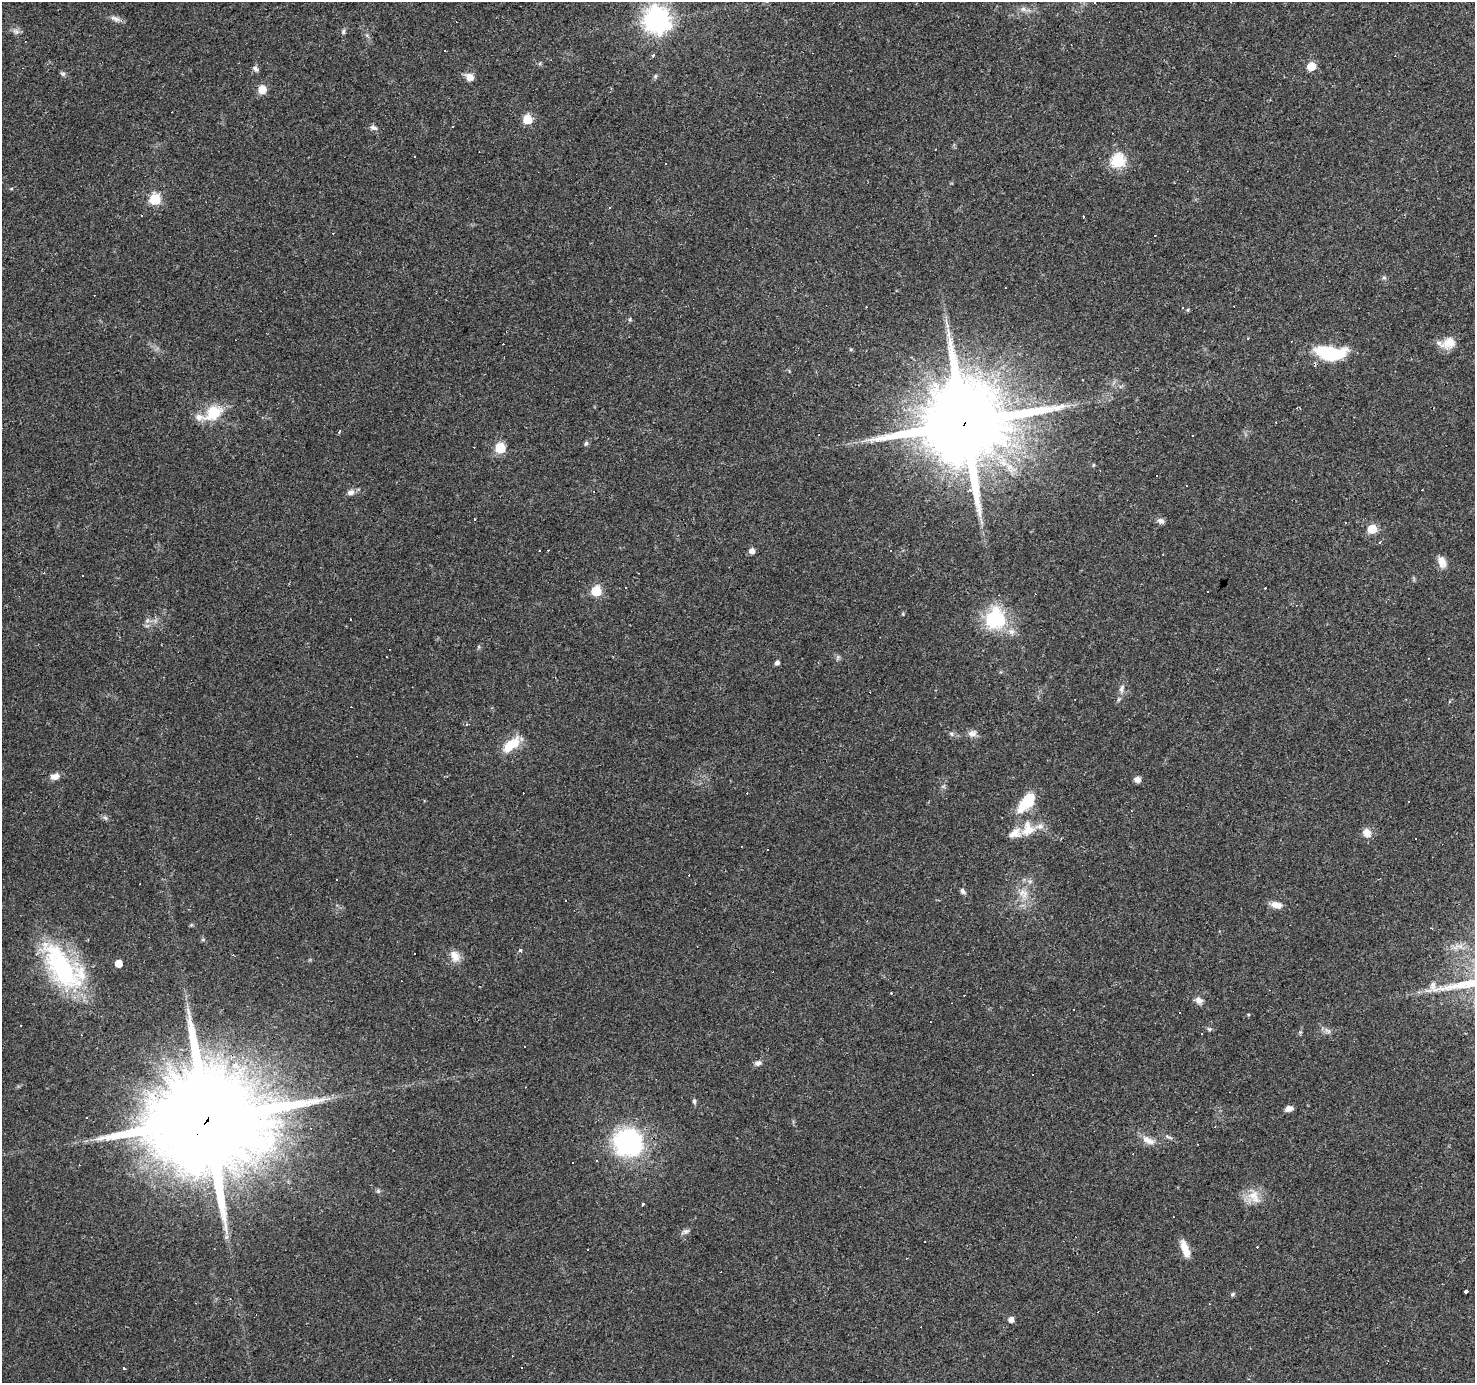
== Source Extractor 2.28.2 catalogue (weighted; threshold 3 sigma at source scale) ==
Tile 10 of 4 x 4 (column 2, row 3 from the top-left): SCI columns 1474-2946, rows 1565-2945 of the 5893 x 5957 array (HDU 1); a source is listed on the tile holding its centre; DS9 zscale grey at full resolution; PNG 1477 x 1385 px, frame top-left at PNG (2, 2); no overlay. Shown black and unused: <1% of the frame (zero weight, under 3 of 4 exposures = <1% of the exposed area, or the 3 px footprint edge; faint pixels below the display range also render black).
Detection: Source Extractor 2.28.2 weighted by HDU 2 'WHT'; one run over the whole footprint, this tile lists its part. Background 0.0361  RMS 0.0038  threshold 0.017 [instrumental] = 3 sigma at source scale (4.5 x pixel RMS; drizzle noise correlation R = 1.50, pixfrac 1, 0.0396/0.0396 arcsec/px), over >= 5 px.
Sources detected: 182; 3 inside a brighter object's white glare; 64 cosmic-ray / hot-pixel residue — not listed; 6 inside a brighter listed object's ellipse — not listed separately; the other 109 listed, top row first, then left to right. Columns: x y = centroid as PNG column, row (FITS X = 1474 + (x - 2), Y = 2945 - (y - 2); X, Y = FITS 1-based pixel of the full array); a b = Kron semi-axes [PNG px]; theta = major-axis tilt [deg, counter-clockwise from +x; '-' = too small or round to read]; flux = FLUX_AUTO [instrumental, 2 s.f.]
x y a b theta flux
1094 3 3 2 - 0.45
1023 9 8 6 -26 1.5
116 19 17 5 -17 1.9
657 20 9 8 - 360
16 31 11 7 -28 1.6
343 32 7 5 75 0.78
367 35 7 4 -56 0.72
653 55 4 4 - 0.5
1311 66 5 5 - 9.7
256 69 9 6 -56 1.2
63 74 7 6 - 0.86
655 76 6 5 - 0.65
470 77 11 8 -35 2.9
262 90 6 6 - 7.5
527 119 6 5 - 15
373 128 10 6 -17 1.3
1118 161 6 6 - 52
155 199 6 6 - 31
610 208 3 3 - 0.51
1083 216 3 2 - 0.6
1384 277 6 5 - 0.68
866 307 2 2 - 0.27
1188 310 6 4 89 0.43
630 319 6 5 - 0.58
1448 343 23 12 9 5.5
1323 351 16 12 -17 11
1082 380 2 2 - 0.31
213 413 27 18 36 11
964 423 24 22 36 6200
339 432 3 3 - 0.63
586 443 6 5 - 0.78
500 448 6 6 - 23
1093 465 5 4 - 0.45
351 492 8 6 25 1.9
1161 521 9 7 -18 1.4
981 522 7 4 -71 0.88
1372 529 5 5 - 15
1380 542 4 3 - 0.5
752 551 5 5 - 2.4
890 551 3 2 - 0.64
1442 562 15 9 -72 3.3
44 573 3 3 - 0.32
638 573 2 2 - 0.23
626 588 2 2 - 0.42
596 591 6 6 - 20
351 619 3 2 - 0.57
995 619 25 24 - 25
147 620 7 4 56 0.91
479 647 6 3 -72 0.48
387 657 2 2 - 0.24
777 662 5 4 - 1.4
1122 689 12 6 71 1.7
1449 702 4 3 - 0.45
972 733 12 9 15 2.1
952 734 8 6 -18 0.99
511 745 26 11 41 8.8
54 776 12 7 -6 2.8
1137 779 7 6 - 2.1
943 786 7 4 -18 0.62
1027 802 27 13 50 12
105 818 7 5 -44 0.87
1028 829 22 16 78 8
1367 833 11 9 -52 3.5
1416 838 3 3 - 0.57
337 880 2 2 - 0.32
1030 881 7 4 18 0.77
963 891 7 5 -51 1
1023 894 15 12 -46 4.9
1276 905 14 8 -12 3.2
191 925 6 4 18 0.46
520 950 3 3 - 2
454 956 15 12 -74 3.8
118 963 5 5 - 5
63 967 69 32 -50 54
1433 985 13 8 78 2.5
1199 1000 10 8 -48 2
1248 1015 4 4 - 0.42
21 1026 3 3 - 0.4
1209 1029 7 5 -20 0.68
1328 1031 11 6 -36 1.4
1300 1032 5 5 - 0.49
81 1035 3 2 - 0.28
524 1046 2 2 - 0.3
758 1063 10 6 21 1.5
235 1065 8 7 - 2.7
694 1101 8 5 -80 0.76
1289 1109 8 6 9 2.1
87 1117 3 2 - 0.39
207 1120 31 26 37 12000
1215 1126 3 2 - 0.4
1169 1137 12 4 -24 1
1148 1140 19 9 -27 3.7
629 1142 26 24 -10 56
1198 1144 3 2 - 0.35
596 1161 3 2 - 0.34
378 1191 6 5 - 0.68
1254 1196 22 14 -58 6.2
643 1204 3 3 - 8.1
685 1231 13 5 24 1.2
226 1237 6 5 - 1.1
924 1241 3 2 - 0.4
1185 1249 21 8 -70 5
587 1250 3 2 - 0.51
1466 1292 3 3 - 12
1233 1294 6 5 - 0.66
1011 1320 5 4 - 2.5
521 1367 2 2 - 0.26
124 1368 3 3 - 9.2
390 1380 3 3 - 1.2
Overlapping masked pixels (flux is a lower limit): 2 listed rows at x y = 964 423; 207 1120